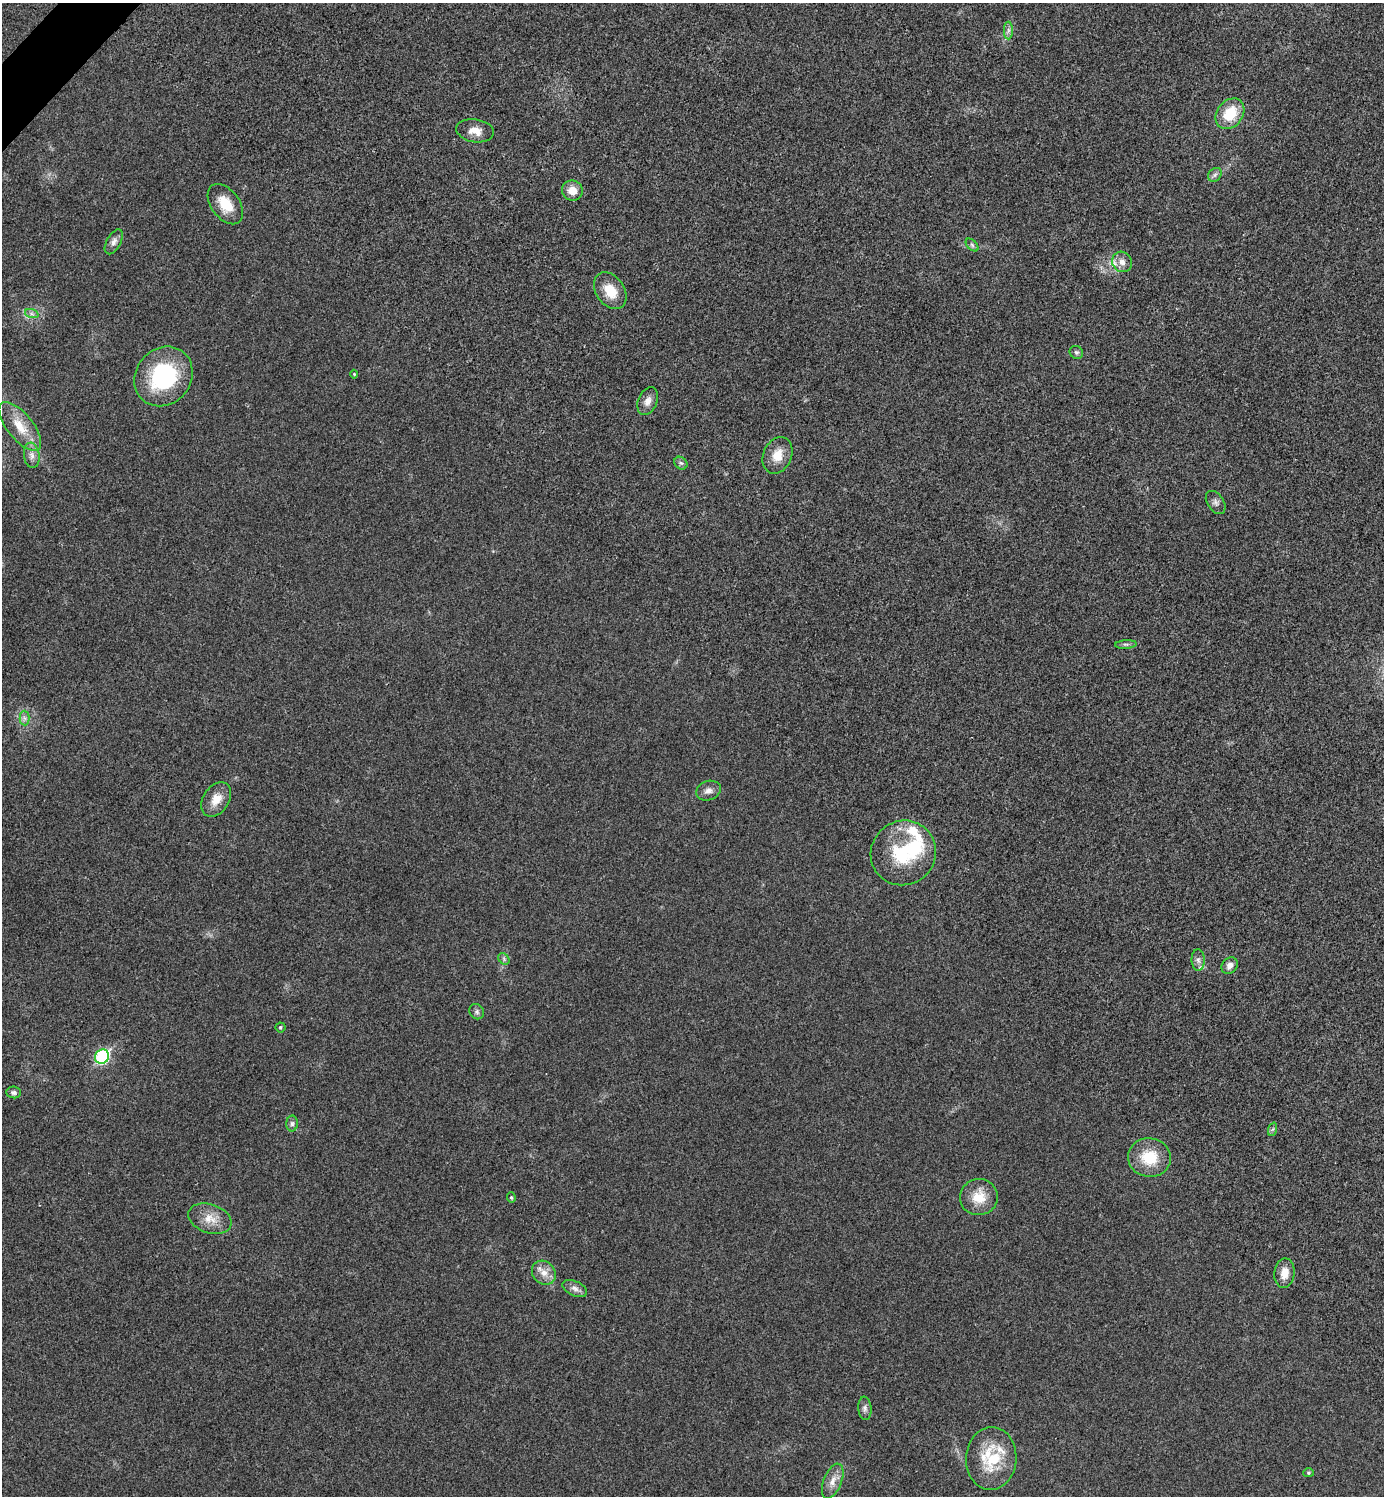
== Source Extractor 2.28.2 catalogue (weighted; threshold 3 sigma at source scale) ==
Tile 11 of 4 x 4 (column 3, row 3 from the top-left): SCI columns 2921-4302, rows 1501-2994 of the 5984 x 5984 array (HDU 1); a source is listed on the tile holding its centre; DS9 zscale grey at full resolution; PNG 1386 x 1498 px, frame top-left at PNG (2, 3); each listed source drawn as its Kron ellipse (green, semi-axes under 4 px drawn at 4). Shown black and unused: <1% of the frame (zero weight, under 3 of 4 exposures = <1% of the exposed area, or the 3 px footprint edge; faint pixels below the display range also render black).
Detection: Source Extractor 2.28.2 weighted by HDU 2 'WHT'; one run over the whole footprint, this tile lists its part. Background 0.0194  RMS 0.0053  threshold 0.024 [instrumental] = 3 sigma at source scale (4.5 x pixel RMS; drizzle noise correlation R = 1.50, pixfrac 1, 0.05/0.05 arcsec/px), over >= 5 px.
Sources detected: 49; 1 inside a brighter object's white glare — neither listed nor drawn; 3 inside a brighter listed object's ellipse — not listed separately; the other 45 listed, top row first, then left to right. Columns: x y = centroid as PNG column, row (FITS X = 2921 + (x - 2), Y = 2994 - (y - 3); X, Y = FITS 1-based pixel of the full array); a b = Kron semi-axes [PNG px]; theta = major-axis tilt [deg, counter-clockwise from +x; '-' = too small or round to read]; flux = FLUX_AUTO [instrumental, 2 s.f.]
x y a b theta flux
1008 30 9 4 -90 1.5
1230 114 17 13 52 16
475 131 19 11 -9 6.1
1215 175 7 6 - 1.5
572 190 10 10 - 6.5
225 204 23 14 -54 12
114 242 13 7 61 2.6
972 245 8 4 -46 1.3
1122 262 10 9 - 4
610 291 20 14 -55 12
32 314 7 4 -18 1.3
1076 352 7 6 - 1.2
354 374 4 4 - 0.58
163 376 31 27 50 52
648 401 14 9 67 4
20 426 29 13 -51 13
32 455 13 8 -82 3.3
777 455 19 14 66 8.1
681 463 7 5 -43 1.2
1216 502 13 8 -56 2.2
1126 644 11 4 4 1.4
24 718 7 5 -89 1.5
708 791 12 9 20 3.3
216 799 19 13 57 7.7
903 853 33 32 - 34
504 959 6 5 - 0.99
1198 960 11 6 -88 2.1
1230 966 9 7 48 3.1
477 1012 8 7 - 1.5
280 1027 5 5 - 0.96
102 1057 7 6 - 65
14 1092 7 6 - 1.4
292 1124 8 6 89 1.5
1273 1129 7 4 70 0.95
1149 1157 21 19 -7 17
979 1197 19 18 - 11
511 1198 5 4 - 0.83
210 1219 22 14 -18 8.7
544 1273 13 11 -46 5.3
1284 1273 15 10 82 6.2
575 1288 13 7 -24 2.7
865 1408 11 6 -85 2
991 1458 31 25 87 26
1308 1473 5 4 - 0.66
833 1481 18 9 68 5.1